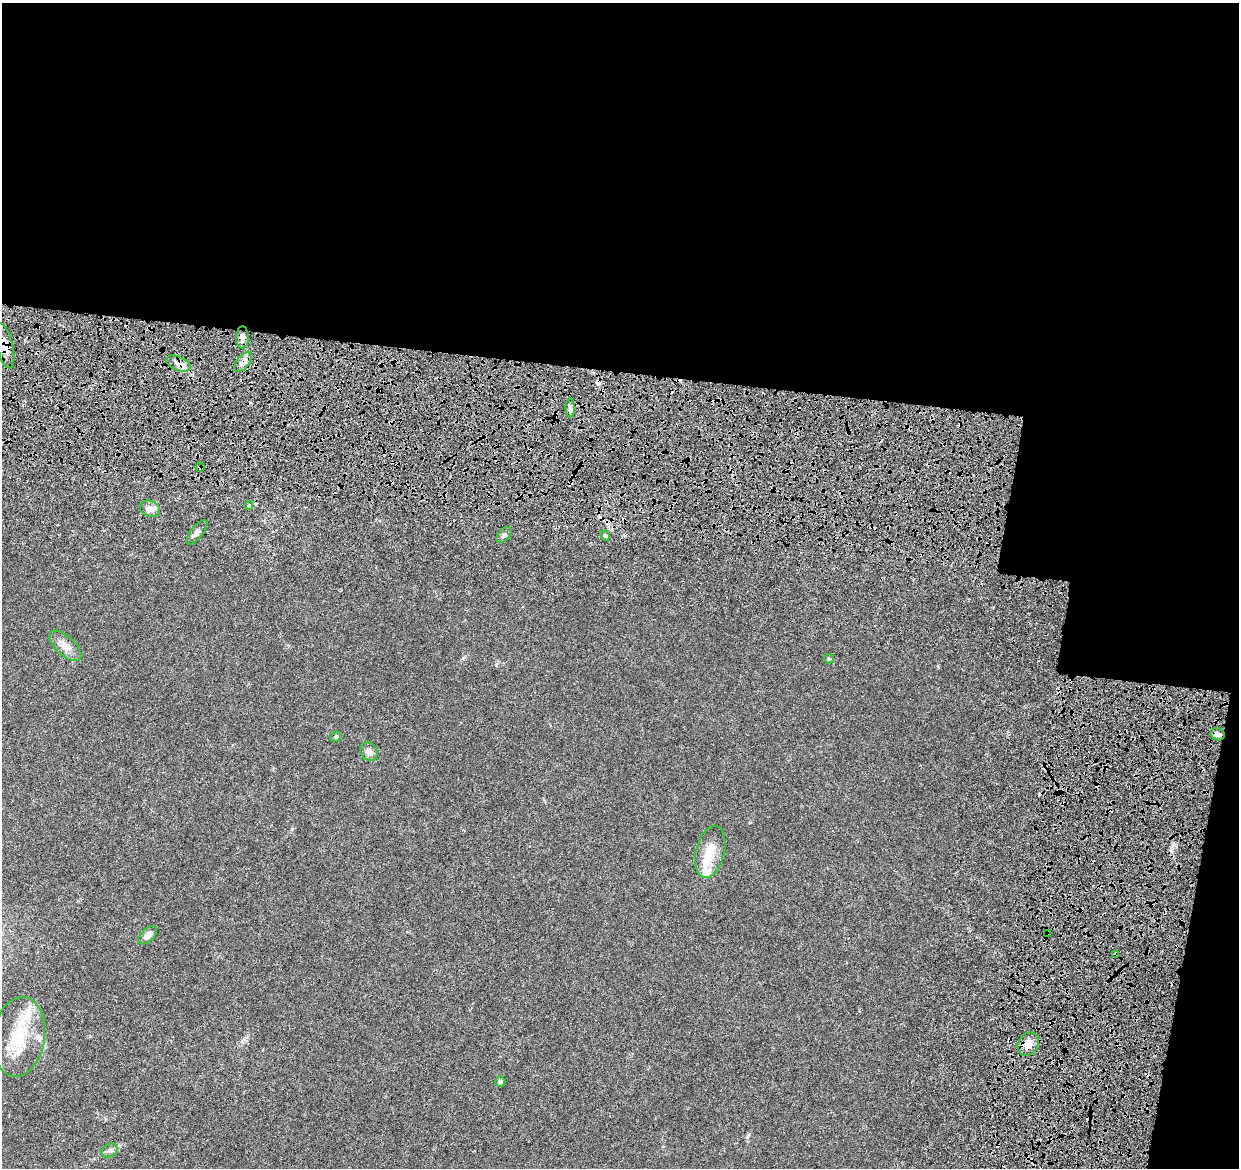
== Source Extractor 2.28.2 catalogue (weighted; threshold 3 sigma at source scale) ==
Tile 4 of 4 x 4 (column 4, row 1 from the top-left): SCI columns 3842-5078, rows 3854-5019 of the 5216 x 5431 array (HDU 1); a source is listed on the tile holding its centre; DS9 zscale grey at full resolution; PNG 1241 x 1170 px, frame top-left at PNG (2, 3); each listed source drawn as its Kron ellipse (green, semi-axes under 4 px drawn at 4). Shown black and unused: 38% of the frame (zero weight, under 4 of 8 exposures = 9% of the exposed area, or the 3 px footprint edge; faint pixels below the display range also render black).
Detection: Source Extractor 2.28.2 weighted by HDU 2 'WHT'; one run over the whole footprint, this tile lists its part. Background 0.00755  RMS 0.0011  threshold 0.0045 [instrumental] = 3 sigma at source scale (4.09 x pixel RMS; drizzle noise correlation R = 1.36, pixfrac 0.8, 0.0396/0.0396 arcsec/px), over >= 5 px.
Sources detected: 34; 1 inside a brighter object's white glare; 7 cosmic-ray / hot-pixel residue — neither listed nor drawn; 2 inside a brighter listed object's ellipse — not listed separately; the other 24 listed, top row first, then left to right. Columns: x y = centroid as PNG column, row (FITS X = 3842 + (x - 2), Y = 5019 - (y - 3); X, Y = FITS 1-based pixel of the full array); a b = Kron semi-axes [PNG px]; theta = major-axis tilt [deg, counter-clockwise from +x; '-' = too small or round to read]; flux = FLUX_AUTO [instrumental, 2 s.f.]
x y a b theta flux
242 338 11 6 89 0.51
5 346 23 8 -76 1.1
243 362 12 6 51 0.48
178 364 13 7 -23 0.64
570 408 9 4 -89 0.43
200 467 4 4 - 0.11
249 505 4 2 - 0.093
150 509 10 8 -21 0.68
197 532 15 6 52 0.45
504 535 9 5 47 0.31
605 536 5 4 - 0.16
65 646 20 9 -43 0.95
829 659 5 4 - 0.12
1218 734 7 6 - 0.35
336 737 6 5 - 0.15
369 752 10 8 -59 0.61
710 852 26 14 76 2.1
1047 934 4 3 - 0.97
148 935 11 6 43 0.72
1116 954 4 3 - 0.42
19 1037 40 26 82 5.3
1028 1044 12 10 58 1.1
500 1081 5 5 - 0.19
109 1151 8 6 33 0.37
Overlapping masked pixels (flux is a lower limit): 7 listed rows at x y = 5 346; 243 362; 178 364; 200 467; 1218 734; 1047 934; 1116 954
Isophote crosses this tile's border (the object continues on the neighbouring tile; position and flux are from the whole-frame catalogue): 1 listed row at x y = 5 346
Unlisted compact peaks at least as high as the median listed source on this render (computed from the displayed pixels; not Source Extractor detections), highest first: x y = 1174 845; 747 1137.